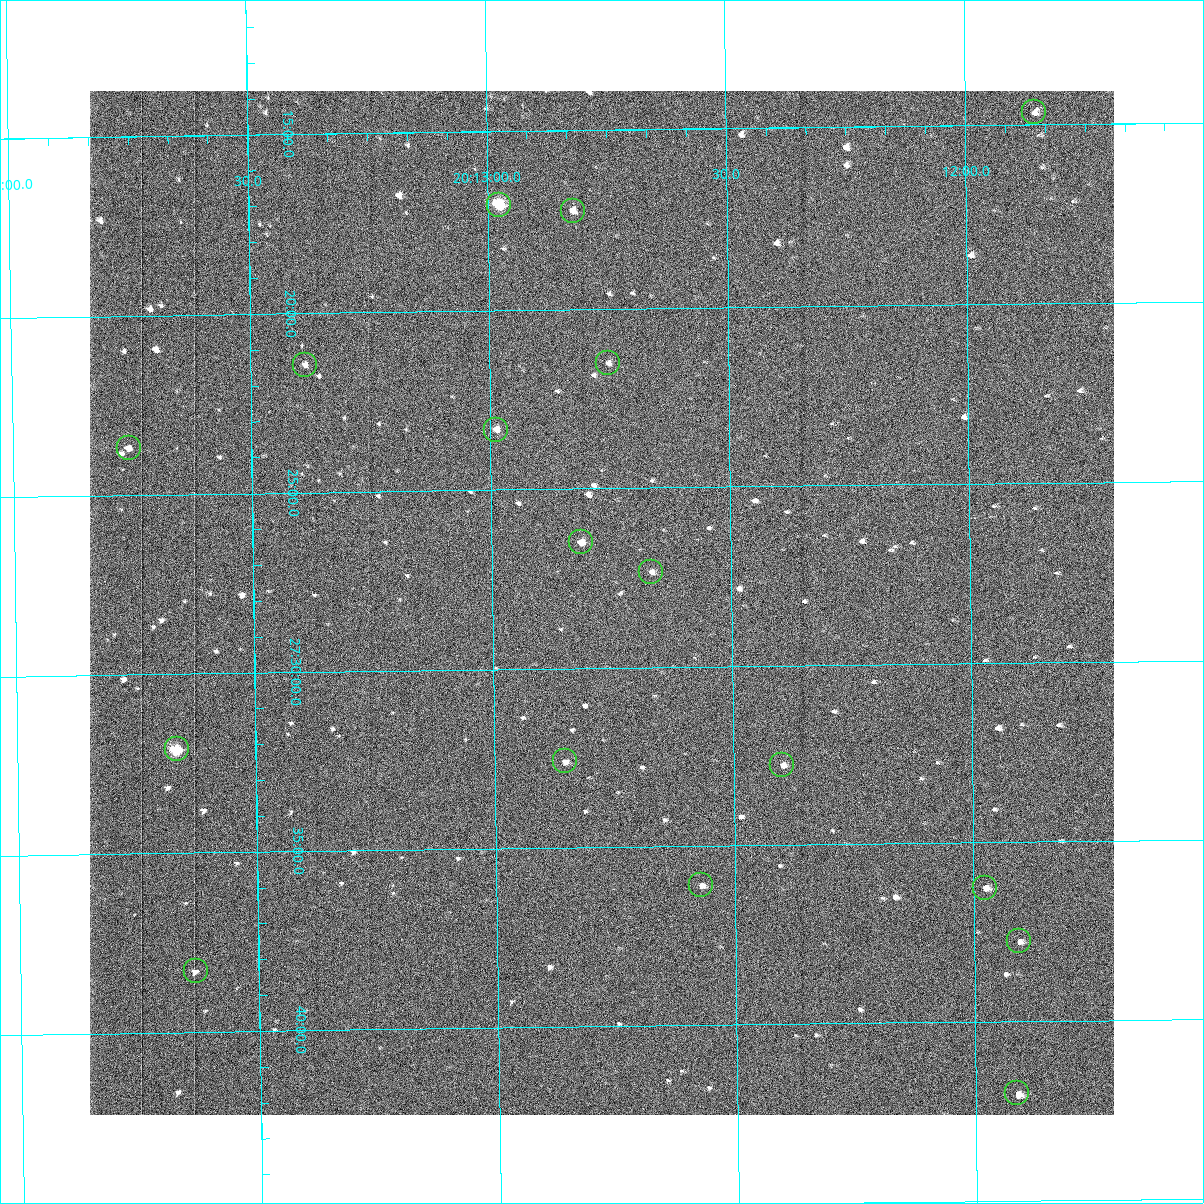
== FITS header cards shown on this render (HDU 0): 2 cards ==
NAXIS1  =                 1024 /fastest changing axis
NAXIS2  =                 1024 /next to fastest changing axis

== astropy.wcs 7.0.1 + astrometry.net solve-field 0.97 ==
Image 1024 x 1024 px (HDU 0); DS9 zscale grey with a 90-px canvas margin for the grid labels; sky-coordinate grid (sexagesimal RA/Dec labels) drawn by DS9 from the SOLVED WCS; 17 Tycho-2 reference stars matched to detected sources circled (green)
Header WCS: RA---TAN-SIP/DEC--TAN-SIP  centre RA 20:12:46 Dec +27:28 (303.19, +27.47 deg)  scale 1.67 arcsec/px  FOV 28.5' x 28.6'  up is -179 deg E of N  parity flipped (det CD > 0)
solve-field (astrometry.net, Tycho-2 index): VERIFIED the header's WCS against the Tycho-2 star catalogue (17 matches, 0 conflicts) and refined it, rather than solving blind
Solved WCS: RA---TAN-SIP/DEC--TAN-SIP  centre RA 20:12:46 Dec +27:28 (303.19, +27.47 deg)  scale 1.67 arcsec/px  FOV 28.5' x 28.6'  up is -179 deg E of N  parity flipped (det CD > 0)
The solver's refit moves the header's centre by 0.45 arcsec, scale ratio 1.001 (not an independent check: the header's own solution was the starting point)
Tycho-2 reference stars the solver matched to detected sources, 17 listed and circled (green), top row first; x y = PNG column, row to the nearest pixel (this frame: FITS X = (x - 90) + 1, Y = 1024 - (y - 91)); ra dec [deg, ICRS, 3 dp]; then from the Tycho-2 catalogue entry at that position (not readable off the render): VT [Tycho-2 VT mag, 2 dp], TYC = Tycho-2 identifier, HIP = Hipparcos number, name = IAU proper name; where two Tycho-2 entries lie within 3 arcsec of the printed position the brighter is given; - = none
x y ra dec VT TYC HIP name
1034 112 302.964 +27.244 11.47 2162-305-1 - -
499 205 303.244 +27.284 7.77 2162-911-1 99617 -
573 211 303.205 +27.288 10.96 2162-574-1 - -
608 363 303.188 +27.359 11.28 2162-438-1 - -
305 365 303.346 +27.357 11.18 2162-815-1 - -
496 430 303.247 +27.389 10.36 2162-304-1 - -
129 448 303.439 +27.395 11.22 2162-22-1 - -
581 542 303.203 +27.442 10.51 2162-192-1 - -
651 572 303.167 +27.456 11.12 2162-238-1 - -
177 749 303.416 +27.535 8.19 2162-1449-1 99677 -
565 761 303.213 +27.543 10.91 2162-390-1 - -
782 765 303.099 +27.546 10.75 2162-1213-1 - -
701 885 303.143 +27.602 11.15 2162-647-1 - -
985 888 302.994 +27.604 10.48 2162-302-1 - -
1019 941 302.977 +27.629 11.59 2162-1475-1 - -
196 971 303.408 +27.638 11.76 2162-1329-1 - -
1017 1093 302.978 +27.700 10.97 2162-1463-1 - -